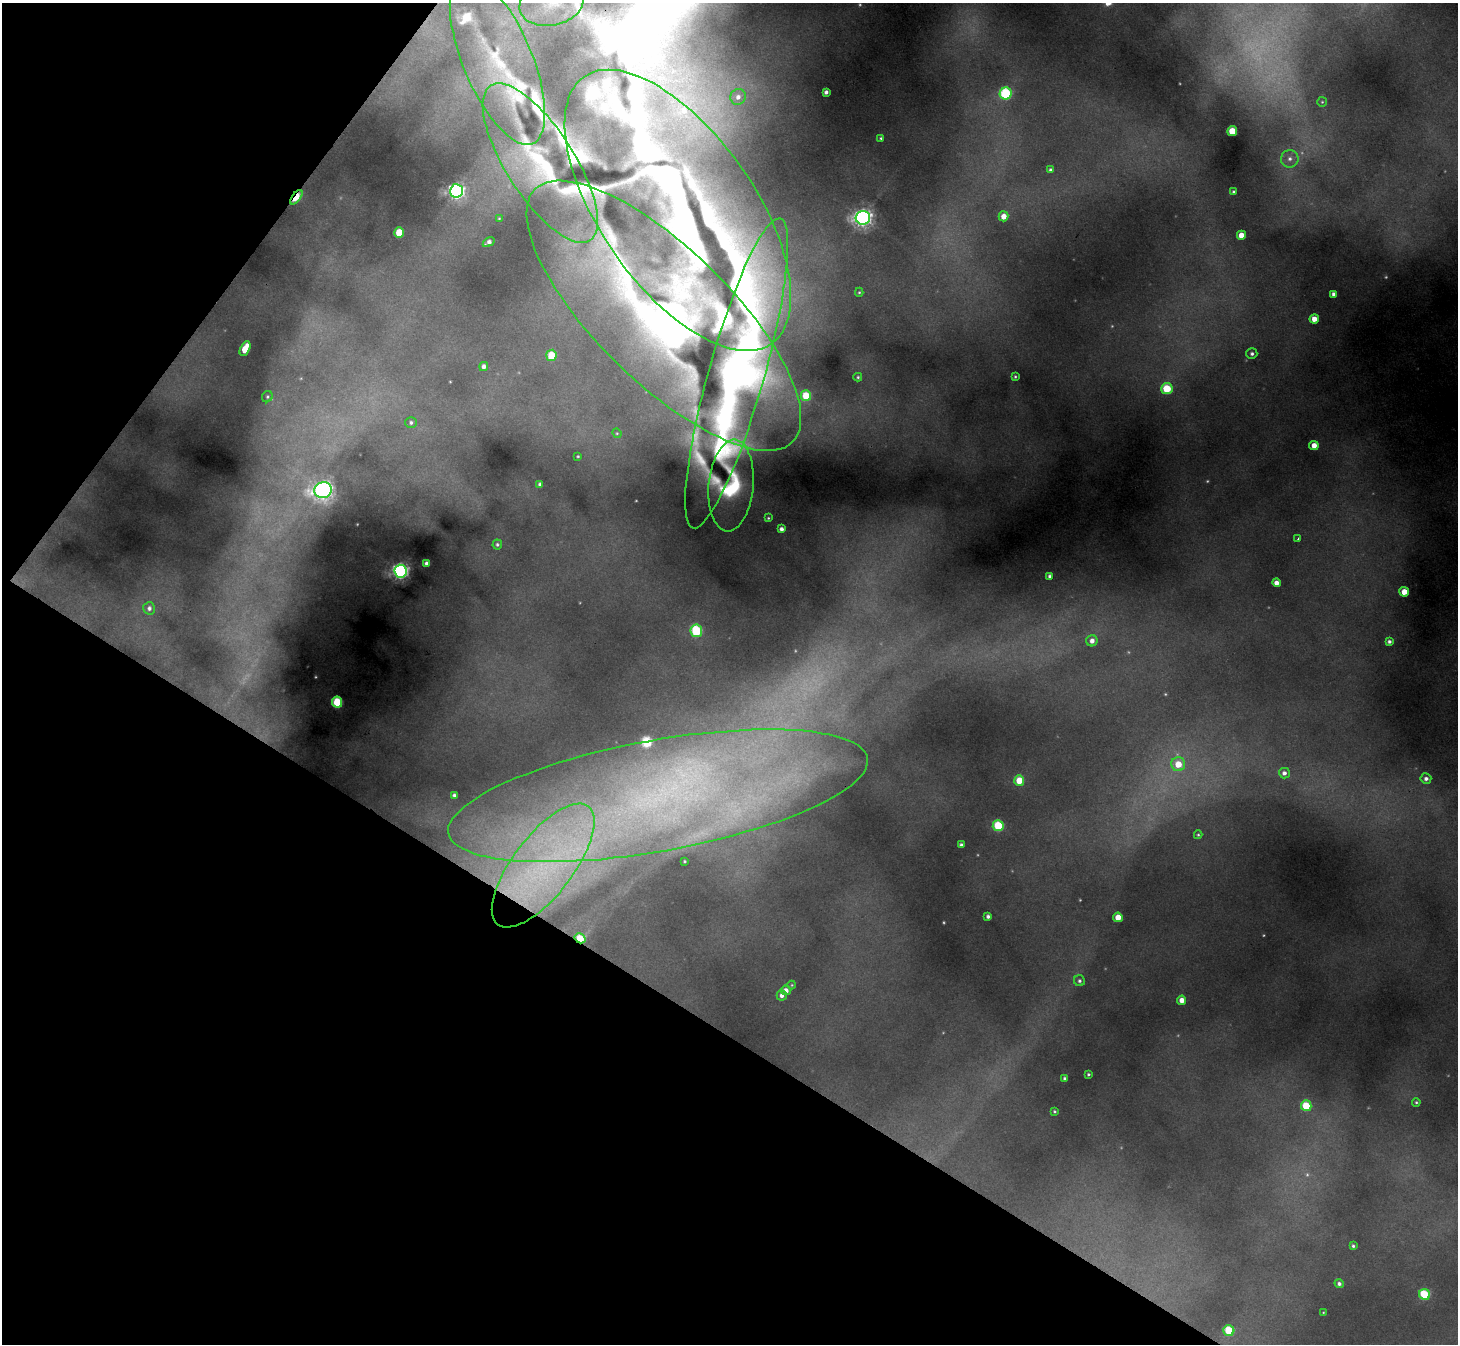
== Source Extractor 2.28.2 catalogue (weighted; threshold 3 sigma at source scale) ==
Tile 9 of 4 x 4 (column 1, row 3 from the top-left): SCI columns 57-1512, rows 1713-3054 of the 5938 x 5969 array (HDU 1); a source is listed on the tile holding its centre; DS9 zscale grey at full resolution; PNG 1460 x 1346 px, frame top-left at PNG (2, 3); each listed source drawn as its Kron ellipse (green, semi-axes under 4 px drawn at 4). Shown black and unused: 30% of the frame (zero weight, under 3 of 4 exposures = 7% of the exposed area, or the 3 px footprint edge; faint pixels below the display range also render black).
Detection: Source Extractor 2.28.2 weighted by HDU 2 'WHT'; one run over the whole footprint, this tile lists its part. Background 0.379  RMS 0.016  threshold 0.0713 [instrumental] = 3 sigma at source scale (4.5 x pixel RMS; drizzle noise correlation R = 1.50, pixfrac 1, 0.05/0.05 arcsec/px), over >= 5 px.
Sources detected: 122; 21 too faint to see at this stretch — neither listed nor drawn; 16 inside a brighter listed object's ellipse — not listed separately; the other 85 listed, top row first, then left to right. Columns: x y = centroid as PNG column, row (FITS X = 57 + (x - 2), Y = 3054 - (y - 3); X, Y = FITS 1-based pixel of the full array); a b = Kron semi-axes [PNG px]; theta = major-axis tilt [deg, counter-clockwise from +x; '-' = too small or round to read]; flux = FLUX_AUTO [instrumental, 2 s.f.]
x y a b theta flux
551 3 32 23 13 70
497 60 91 34 -67 200
826 92 4 4 - 5.6
1006 94 6 6 - 220
738 97 8 7 - 11
1322 102 5 5 - 2.3
1232 131 5 5 - 59
881 138 3 3 - 2.3
1290 159 9 8 - 11
540 163 92 34 -57 240
1050 169 4 4 - 3.2
456 191 6 6 - 730
1233 191 4 3 - 2.8
296 197 8 4 52 110
678 210 163 77 -55 1000
1004 216 5 5 - 20
863 218 7 6 - 940
499 219 4 3 - 1.5
399 232 5 5 - 47
1241 235 4 4 - 31
489 242 6 4 33 8.2
859 292 4 4 - 2.2
1333 294 4 4 - 7.1
664 316 180 67 -44 1100
1314 319 5 4 - 19
245 349 8 4 64 44
1252 354 5 5 - 5.2
551 355 5 5 - 64
484 366 4 4 - 8.3
737 373 161 28 74 1300
858 377 4 4 - 2.5
1015 377 4 3 - 2.4
1167 389 5 5 - 91
806 396 5 5 - 59
267 397 6 5 - 3.1
411 422 6 5 - 4.7
617 433 5 4 - 1.8
1314 445 4 4 - 19
578 456 3 2 - 1.9
540 484 4 4 - 5.2
731 486 46 22 85 110
323 490 9 8 - 1200
768 518 3 3 - 1.7
781 529 4 4 - 7.9
1298 538 3 2 - 1.5
497 544 5 4 - 3.2
426 563 4 4 - 5.8
401 571 6 6 - 740
1050 576 4 3 - 4.9
1276 583 4 4 - 13
1404 592 5 5 - 28
149 608 6 6 - 6.5
696 631 6 6 - 150
1092 641 6 5 - 11
1389 641 4 4 - 5.2
337 702 5 5 - 120
1178 764 7 7 - 37
1284 773 5 5 - 7.4
1426 779 5 5 - 7.2
1019 780 5 5 - 49
454 795 4 4 - 5.4
658 796 213 55 10 1200
998 826 5 5 - 120
1198 835 4 3 - 2.2
961 845 4 3 - 3.9
684 861 3 3 - 2
543 866 74 30 52 330
988 916 4 4 - 5.3
1118 917 5 4 - 28
580 938 5 4 - 54
1079 981 5 5 - 4.1
792 985 4 4 - 1.7
786 990 5 5 - 12
782 995 5 5 - 8.6
1182 1000 4 4 - 18
1088 1074 3 3 - 2.5
1065 1079 4 3 - 5.6
1416 1102 4 4 - 2.5
1306 1106 5 5 - 85
1054 1111 3 3 - 2.2
1353 1246 4 4 - 3.3
1339 1284 4 4 - 5.4
1424 1294 5 5 - 130
1323 1312 3 2 - 1.2
1229 1331 5 5 - 100
Overlapping masked pixels (flux is a lower limit): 3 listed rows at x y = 296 197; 678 210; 580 938
Isophote crosses this tile's border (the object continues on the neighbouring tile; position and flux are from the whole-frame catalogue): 2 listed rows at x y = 551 3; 678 210